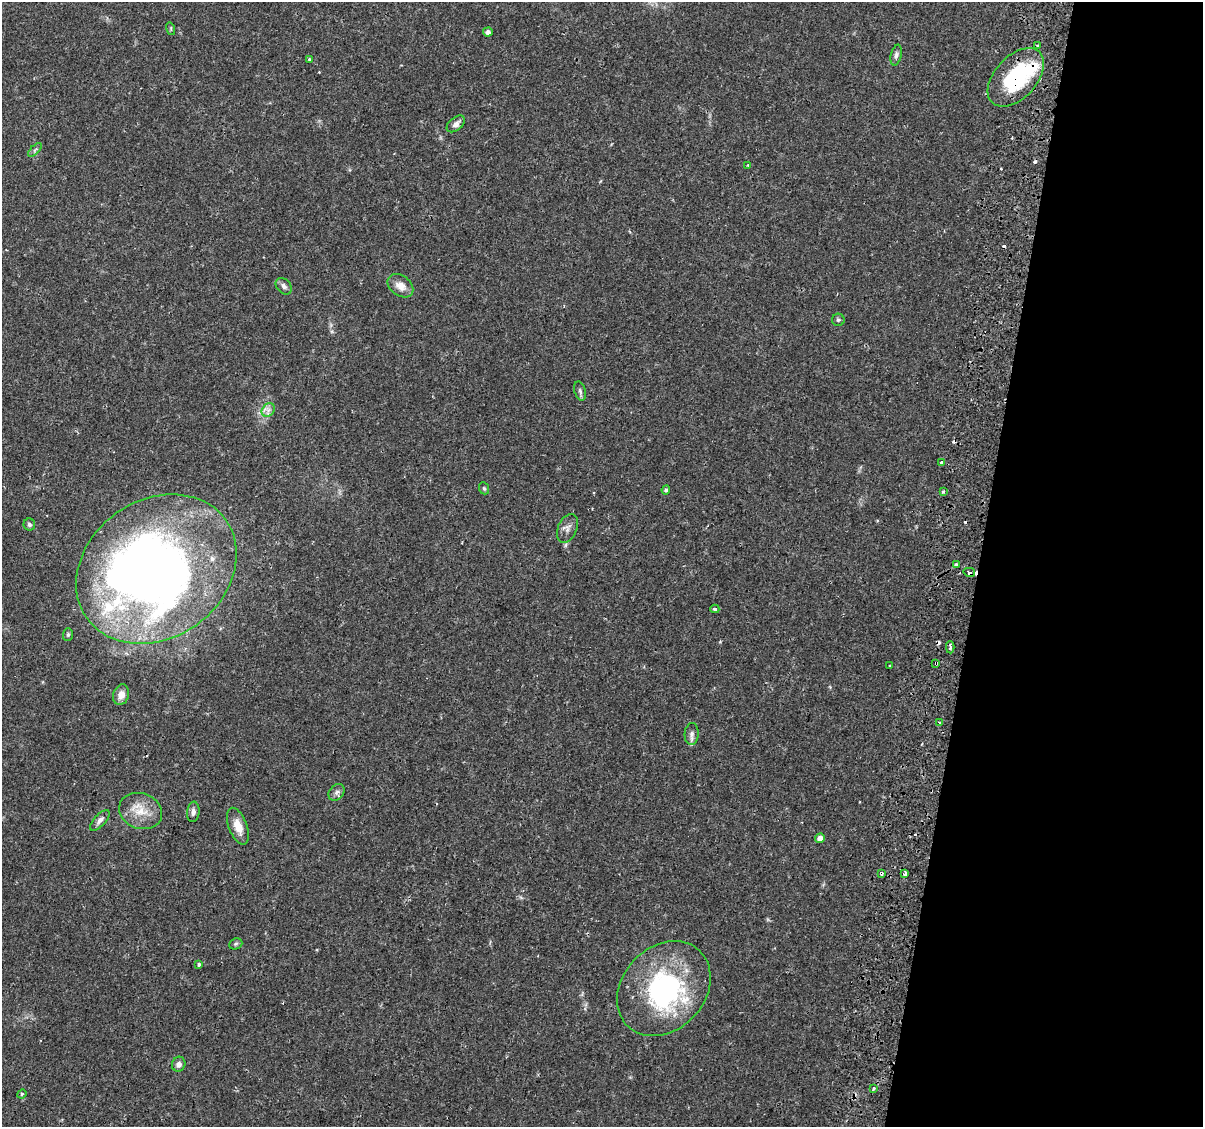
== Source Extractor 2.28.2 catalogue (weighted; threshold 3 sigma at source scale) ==
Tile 8 of 4 x 4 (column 4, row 2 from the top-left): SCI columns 3668-4868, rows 2538-3662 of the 4939 x 5131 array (HDU 1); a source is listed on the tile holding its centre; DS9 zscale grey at full resolution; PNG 1205 x 1129 px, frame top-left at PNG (2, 2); each listed source drawn as its Kron ellipse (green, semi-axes under 4 px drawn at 4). Shown black and unused: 19% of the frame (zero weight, under 2 of 3 exposures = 5% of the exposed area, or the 3 px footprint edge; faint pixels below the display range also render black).
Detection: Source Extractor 2.28.2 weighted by HDU 2 'WHT'; one run over the whole footprint, this tile lists its part. Background 0.0483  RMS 0.0035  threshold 0.0156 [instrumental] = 3 sigma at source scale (4.5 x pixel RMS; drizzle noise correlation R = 1.50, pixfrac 1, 0.0396/0.0396 arcsec/px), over >= 5 px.
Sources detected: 60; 3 inside a brighter object's white glare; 11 cosmic-ray / hot-pixel residue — neither listed nor drawn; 1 inside a brighter listed object's ellipse — not listed separately; the other 45 listed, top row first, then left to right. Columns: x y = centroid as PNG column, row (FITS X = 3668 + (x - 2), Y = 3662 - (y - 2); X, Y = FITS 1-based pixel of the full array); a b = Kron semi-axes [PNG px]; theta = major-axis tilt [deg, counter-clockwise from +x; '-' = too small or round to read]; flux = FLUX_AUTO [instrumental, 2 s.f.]
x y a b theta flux
171 29 6 4 -72 0.44
488 32 5 4 - 1.1
1038 46 3 3 - 0.71
896 55 10 5 78 1
309 59 3 3 - 0.42
1016 77 35 21 47 29
456 124 10 6 39 1.6
35 150 9 3 45 0.58
748 165 4 3 - 0.4
284 286 9 6 -46 1.3
400 286 14 10 -37 3.2
838 320 6 6 - 0.64
580 391 10 5 -75 0.88
268 410 7 6 - 1.4
942 462 3 3 - 2.2
484 488 6 5 - 0.52
666 490 4 4 - 0.59
943 492 3 3 - 0.79
29 524 6 6 - 0.73
567 528 15 9 68 2.1
956 565 4 3 - 2.1
156 569 85 69 35 330
969 572 6 4 -14 1.9
715 609 4 3 - 0.6
68 635 6 5 - 0.53
950 647 6 3 -87 1.3
936 663 3 3 - 1.2
890 666 3 2 - 0.39
121 695 10 8 72 2.7
939 723 4 3 - 0.56
692 734 11 7 88 1.4
337 792 9 7 50 1.2
141 811 22 17 -20 7
193 812 10 6 84 1.3
100 820 13 6 48 1.4
238 826 19 9 -69 4.5
820 838 5 4 - 2.2
881 873 3 3 - 1
905 874 4 3 - 3.8
236 944 7 5 21 0.62
199 964 3 3 - 0.63
664 989 52 41 47 56
179 1064 7 6 - 1.6
873 1089 4 3 - 2.4
22 1094 5 4 - 0.46
Overlapping masked pixels (flux is a lower limit): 4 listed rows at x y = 1016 77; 969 572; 936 663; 881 873